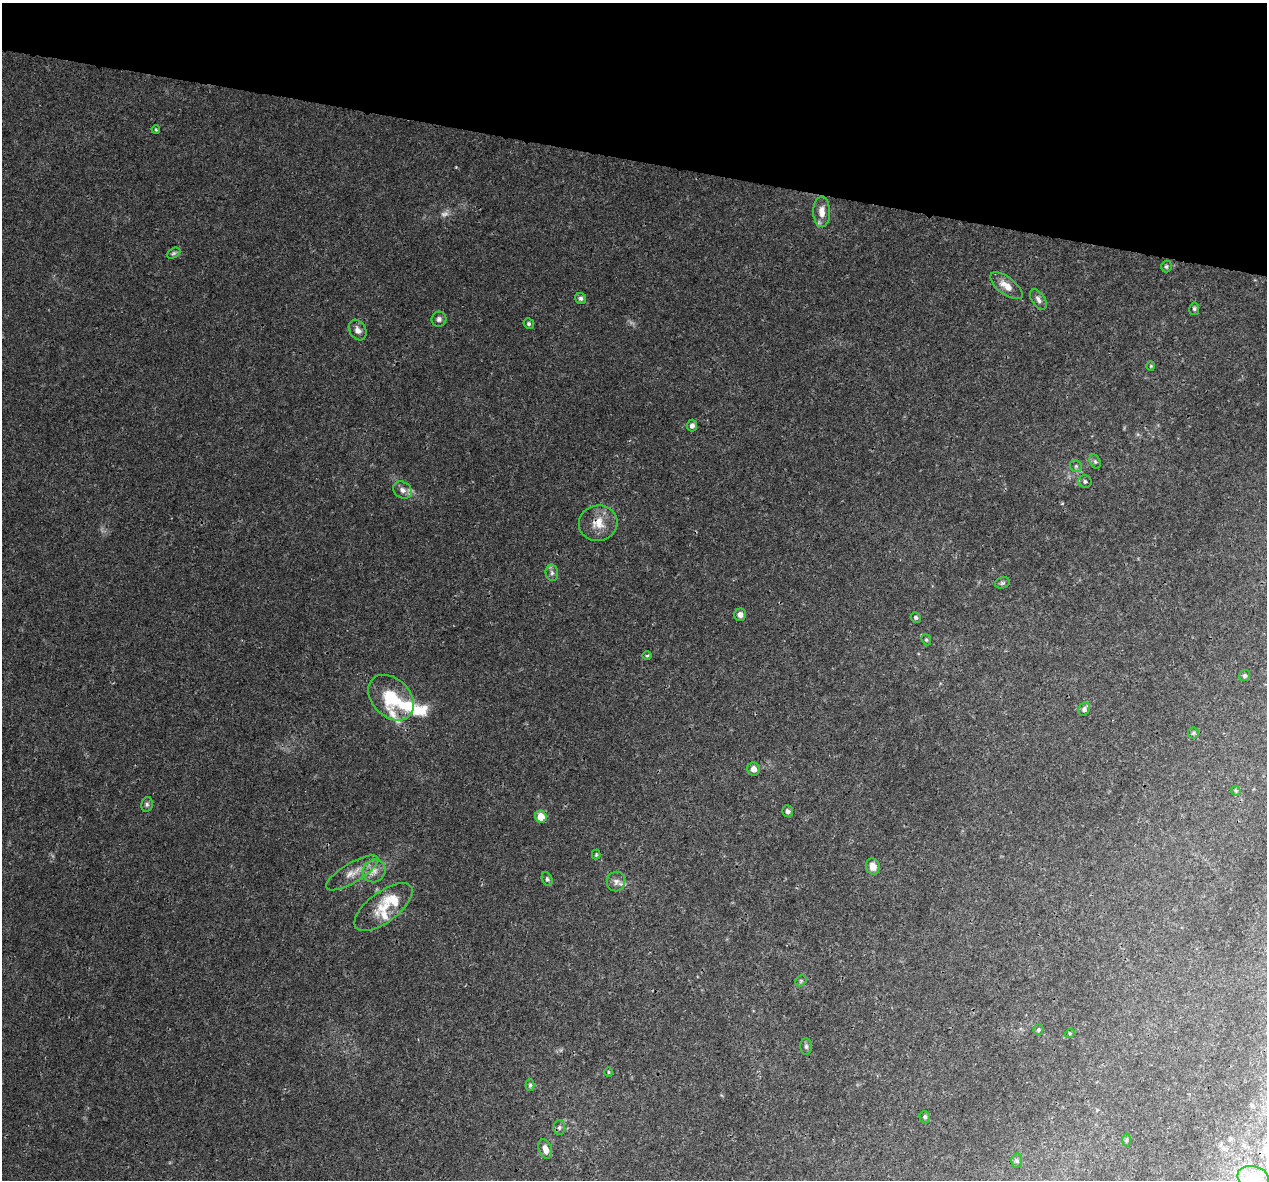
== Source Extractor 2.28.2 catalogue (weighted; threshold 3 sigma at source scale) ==
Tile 2 of 4 x 4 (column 2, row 1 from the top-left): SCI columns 1281-2545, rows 3812-4989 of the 5100 x 5330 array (HDU 1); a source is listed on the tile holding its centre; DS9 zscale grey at full resolution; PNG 1269 x 1182 px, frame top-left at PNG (2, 3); each listed source drawn as its Kron ellipse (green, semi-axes under 4 px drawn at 4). Shown black and unused: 13% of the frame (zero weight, under 3 of 4 exposures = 5% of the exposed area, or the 3 px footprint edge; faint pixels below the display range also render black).
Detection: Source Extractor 2.28.2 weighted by HDU 2 'WHT'; one run over the whole footprint, this tile lists its part. Background 0.00805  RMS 0.0014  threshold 0.00609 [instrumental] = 3 sigma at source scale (4.5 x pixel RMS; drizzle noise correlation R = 1.50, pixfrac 1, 0.0396/0.0396 arcsec/px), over >= 5 px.
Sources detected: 60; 1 too faint to see at this stretch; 1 inside a brighter object's white glare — neither listed nor drawn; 6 inside a brighter listed object's ellipse — not listed separately; the other 52 listed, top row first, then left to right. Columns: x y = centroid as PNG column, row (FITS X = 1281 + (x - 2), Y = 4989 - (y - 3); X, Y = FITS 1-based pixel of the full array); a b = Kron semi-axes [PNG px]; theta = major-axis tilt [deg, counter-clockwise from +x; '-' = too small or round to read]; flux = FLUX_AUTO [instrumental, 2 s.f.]
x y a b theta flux
156 129 4 3 - 0.14
822 212 15 8 -90 1.5
173 253 7 4 27 0.25
1166 266 6 5 - 0.22
1006 286 19 8 -37 1.5
581 298 6 5 - 0.29
1038 300 11 6 -56 0.55
1194 309 6 5 - 0.24
439 319 7 7 - 0.46
529 324 5 5 - 0.24
358 330 11 8 -60 0.71
1151 366 4 4 - 0.14
692 426 6 5 - 0.5
1095 461 7 5 -63 0.27
1076 466 6 5 - 0.29
1085 481 6 6 - 0.33
402 490 10 7 -35 0.76
598 523 19 18 - 2.3
552 573 8 6 -77 0.42
1002 583 7 5 15 0.25
740 615 6 6 - 0.62
916 617 5 5 - 0.27
926 640 6 4 -68 0.2
647 656 5 3 - 0.15
1245 676 6 5 - 0.27
391 698 26 19 -45 6
1084 709 7 5 60 0.41
1193 733 5 5 - 0.2
754 769 6 6 - 0.95
1236 791 5 4 - 0.16
147 804 7 5 77 0.27
787 811 6 5 - 0.41
541 817 6 5 - 2.2
596 855 5 4 - 0.16
873 866 8 7 - 1.3
374 871 12 11 - 1.2
352 873 30 10 31 1.9
547 879 7 5 -67 0.28
616 882 10 9 - 0.6
383 907 34 15 37 3.4
801 981 6 5 - 0.19
1038 1030 5 5 - 0.2
1070 1033 5 3 - 0.11
806 1046 8 5 -90 0.34
608 1072 5 3 - 0.13
530 1085 6 4 89 0.24
925 1117 6 5 - 0.24
559 1128 7 5 88 0.31
1126 1140 6 4 88 0.22
545 1149 10 6 -70 0.96
1017 1161 7 5 -88 0.26
1253 1177 16 11 -12 1.9
Overlapping masked pixels (flux is a lower limit): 1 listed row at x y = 598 523
Isophote crosses this tile's border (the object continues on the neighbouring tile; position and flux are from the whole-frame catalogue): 1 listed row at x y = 1253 1177